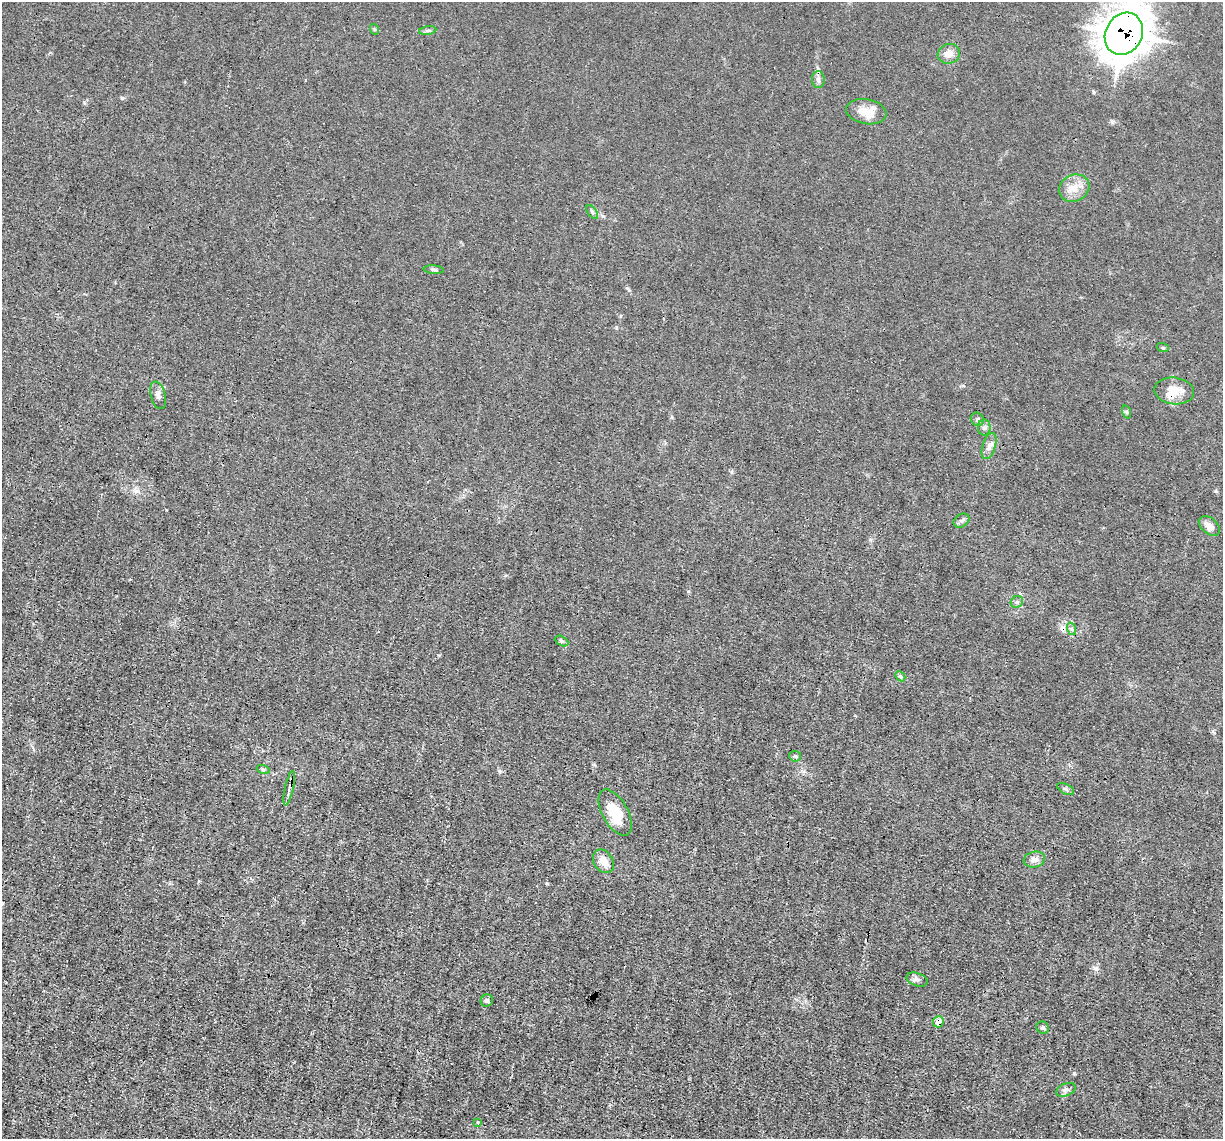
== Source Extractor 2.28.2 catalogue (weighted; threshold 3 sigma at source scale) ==
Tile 7 of 4 x 4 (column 3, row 2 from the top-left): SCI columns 2442-3662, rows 2513-3649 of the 4882 x 4908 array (HDU 1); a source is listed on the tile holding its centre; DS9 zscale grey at full resolution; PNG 1225 x 1141 px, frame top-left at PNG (2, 2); each listed source drawn as its Kron ellipse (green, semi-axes under 4 px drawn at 4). Shown black and unused: <1% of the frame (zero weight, under 3 of 4 exposures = <1% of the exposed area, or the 3 px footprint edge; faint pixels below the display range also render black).
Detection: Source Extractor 2.28.2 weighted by HDU 2 'WHT'; one run over the whole footprint, this tile lists its part. Background 0.012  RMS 0.003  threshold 0.0136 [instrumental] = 3 sigma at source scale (4.5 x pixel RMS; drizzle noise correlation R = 1.50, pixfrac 1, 0.05/0.05 arcsec/px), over >= 5 px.
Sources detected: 38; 2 cosmic-ray / hot-pixel residue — neither listed nor drawn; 1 inside a brighter listed object's ellipse — not listed separately; the other 35 listed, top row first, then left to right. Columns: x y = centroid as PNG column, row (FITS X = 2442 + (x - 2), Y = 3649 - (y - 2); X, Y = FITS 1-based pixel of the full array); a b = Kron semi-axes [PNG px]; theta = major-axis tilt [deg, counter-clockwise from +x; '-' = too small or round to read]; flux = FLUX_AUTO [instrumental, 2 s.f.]
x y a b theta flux
374 29 5 3 - 0.35
428 31 9 4 9 0.65
1124 34 22 18 61 650
949 54 11 10 - 2.5
818 80 8 6 -88 0.95
866 112 20 12 -10 5.1
1074 188 16 13 25 4
592 212 8 4 -53 0.54
434 270 10 4 -5 0.62
1163 348 6 4 -18 0.37
1174 391 20 13 -6 4.9
158 395 14 7 -75 1.4
1127 412 7 4 -72 0.48
977 419 7 6 - 0.81
984 428 8 6 -90 0.86
989 446 13 6 72 1.8
961 521 8 6 35 0.77
1209 526 12 7 -40 2.3
1017 602 6 5 - 0.75
1072 629 6 4 -71 0.53
561 641 7 4 -27 0.56
900 676 6 4 -44 0.48
795 756 6 5 - 0.51
263 769 7 4 -19 0.46
289 788 17 4 77 1.2
1066 789 9 5 -27 0.66
615 812 25 12 -61 9.1
1034 860 11 8 13 1.5
603 861 13 9 -56 3.5
917 980 11 6 -19 1.1
487 1001 6 6 - 0.76
938 1022 6 5 - 3.4
1043 1028 6 6 - 0.6
1066 1090 10 6 22 1
478 1122 4 4 - 0.41
Overlapping masked pixels (flux is a lower limit): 4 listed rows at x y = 1124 34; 1174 391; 289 788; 938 1022
Isophote crosses this tile's border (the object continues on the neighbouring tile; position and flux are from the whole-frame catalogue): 1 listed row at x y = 1124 34
Unlisted compact peaks at least as high as the median listed source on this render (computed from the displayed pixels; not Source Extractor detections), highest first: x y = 1074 1073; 122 98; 1112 122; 547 883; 1096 969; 499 771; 688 591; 166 510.